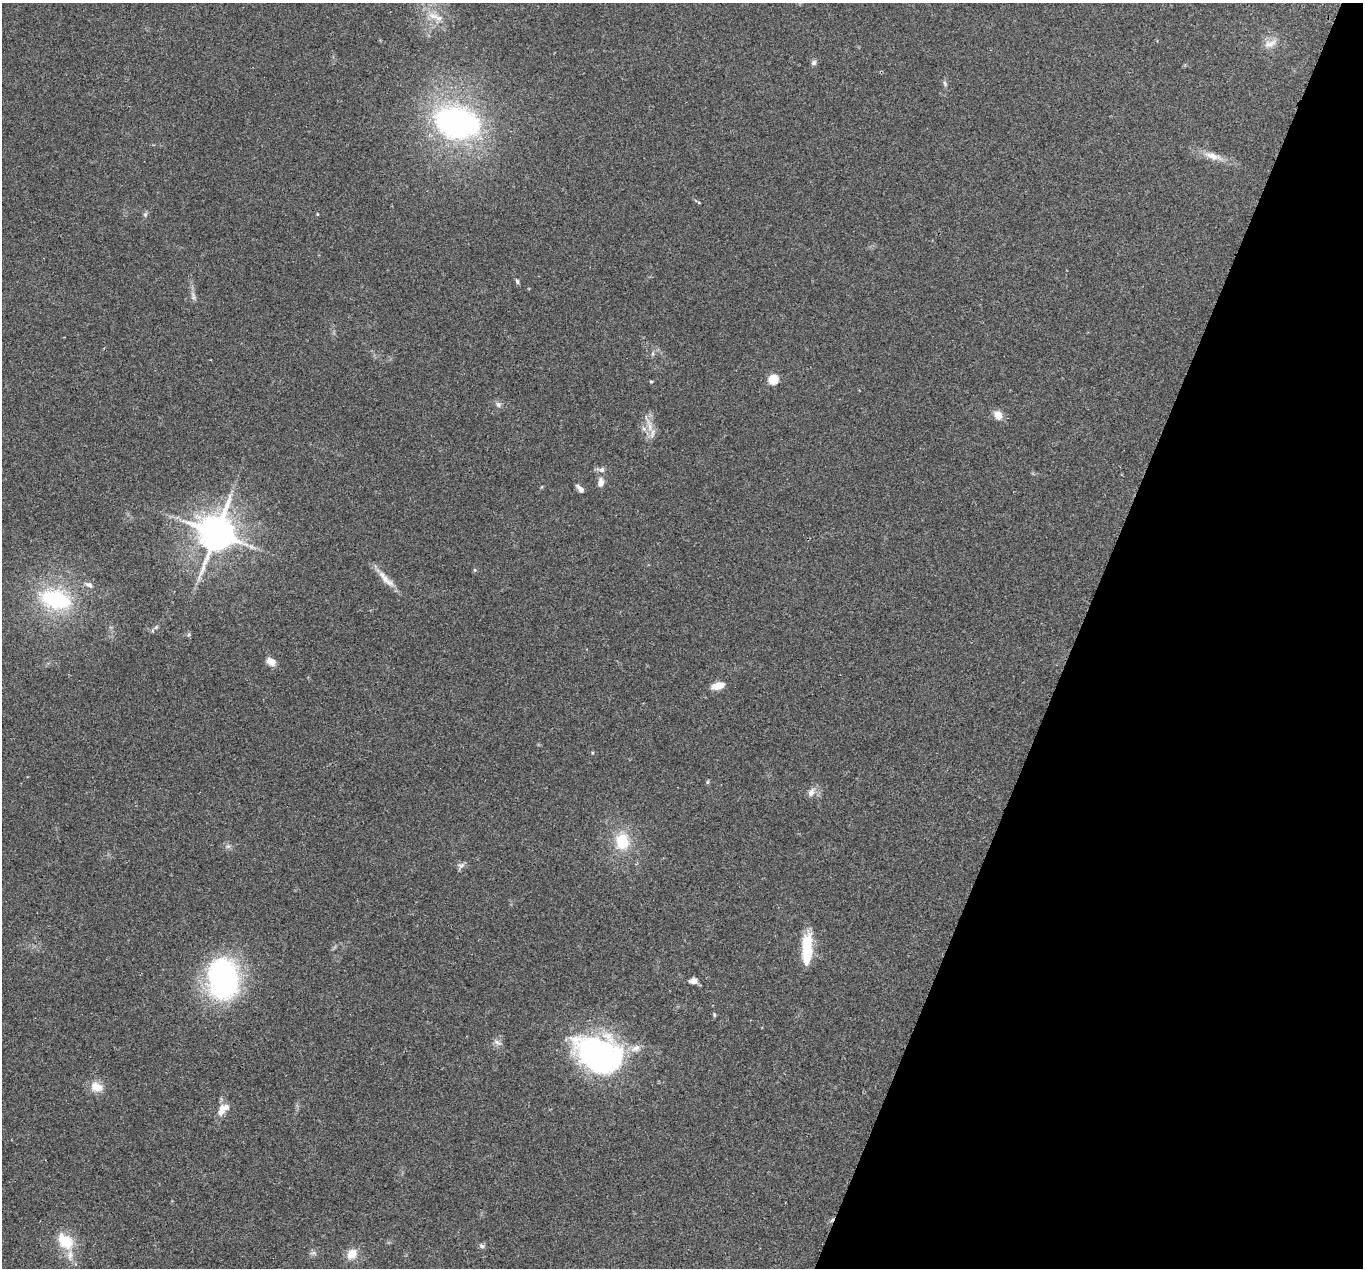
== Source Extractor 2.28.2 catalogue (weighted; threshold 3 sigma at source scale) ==
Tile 8 of 4 x 4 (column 4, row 2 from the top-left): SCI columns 4111-5471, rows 2722-3987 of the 5499 x 5574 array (HDU 1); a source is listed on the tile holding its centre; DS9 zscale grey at full resolution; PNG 1365 x 1270 px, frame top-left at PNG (2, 3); no overlay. Shown black and unused: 21% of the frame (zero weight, under 2 of 3 exposures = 3% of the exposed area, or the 3 px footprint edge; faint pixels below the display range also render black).
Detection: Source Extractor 2.28.2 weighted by HDU 2 'WHT'; one run over the whole footprint, this tile lists its part. Background 0.0941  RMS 0.0088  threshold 0.0396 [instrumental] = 3 sigma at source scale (4.5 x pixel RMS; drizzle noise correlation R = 1.50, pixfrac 1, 0.05/0.05 arcsec/px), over >= 5 px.
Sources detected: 48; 3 inside a brighter object's white glare — not listed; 2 inside a brighter listed object's ellipse — not listed separately; the other 43 listed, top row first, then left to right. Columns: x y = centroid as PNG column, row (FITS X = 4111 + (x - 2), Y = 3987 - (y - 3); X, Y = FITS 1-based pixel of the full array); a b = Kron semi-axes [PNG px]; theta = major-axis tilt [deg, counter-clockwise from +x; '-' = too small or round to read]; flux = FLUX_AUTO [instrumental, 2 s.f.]
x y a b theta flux
433 16 18 8 -16 8.7
1272 43 15 7 38 5.9
814 63 8 7 - 2
945 83 8 4 -67 1.6
457 123 47 31 -13 200
1213 156 24 8 -15 9.6
145 214 7 5 55 1.6
317 214 5 3 - 0.68
517 281 8 4 -73 1.6
193 296 12 4 -81 2.8
773 379 5 5 - 48
651 381 5 3 - 0.88
498 405 8 5 -63 2.3
998 415 9 8 - 7.8
653 431 7 7 - 3.7
601 470 8 7 - 2.9
600 482 12 7 77 5.1
580 489 9 5 -49 4.5
216 533 11 10 - 2400
475 570 6 4 -89 0.97
386 579 32 8 -46 9.6
89 585 12 6 -29 3.1
55 599 32 19 -13 77
189 635 6 4 0 1.1
271 662 12 8 -36 5.9
717 686 15 7 12 9.5
707 782 6 4 70 1
811 792 13 8 60 4.7
622 842 20 16 -83 26
228 846 7 4 18 1.6
461 866 10 7 24 2.8
807 950 32 11 -89 30
223 979 41 29 -83 160
693 981 10 7 9 4
714 1015 6 4 -89 1
498 1043 12 5 -32 2.9
636 1048 15 9 28 6.7
600 1055 52 30 81 120
96 1087 16 12 -22 10
222 1110 15 8 72 8.8
65 1241 22 15 -44 23
482 1246 7 5 -33 2.1
352 1254 15 12 46 9